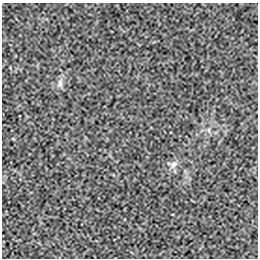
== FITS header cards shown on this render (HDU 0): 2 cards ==
NAXIS1  =                  256 / length of data axis 1
NAXIS2  =                  256 / length of data axis 2

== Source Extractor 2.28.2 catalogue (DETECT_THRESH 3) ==
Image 256 x 256 px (HDU 0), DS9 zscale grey, 1 PNG px = 1 image px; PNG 260 x 260 px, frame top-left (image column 1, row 256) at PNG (2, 3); no overlay
Background -6.55e-05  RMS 0.0023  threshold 0.00704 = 3 sigma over >= 5 px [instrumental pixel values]
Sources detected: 3; all 3 listed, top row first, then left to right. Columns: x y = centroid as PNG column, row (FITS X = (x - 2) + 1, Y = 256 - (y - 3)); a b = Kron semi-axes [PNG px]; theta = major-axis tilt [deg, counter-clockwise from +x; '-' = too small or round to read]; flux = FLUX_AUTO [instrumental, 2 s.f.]
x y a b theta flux
60 83 11 6 -83 0.64
209 130 7 4 -89 0.3
174 164 11 7 39 0.77